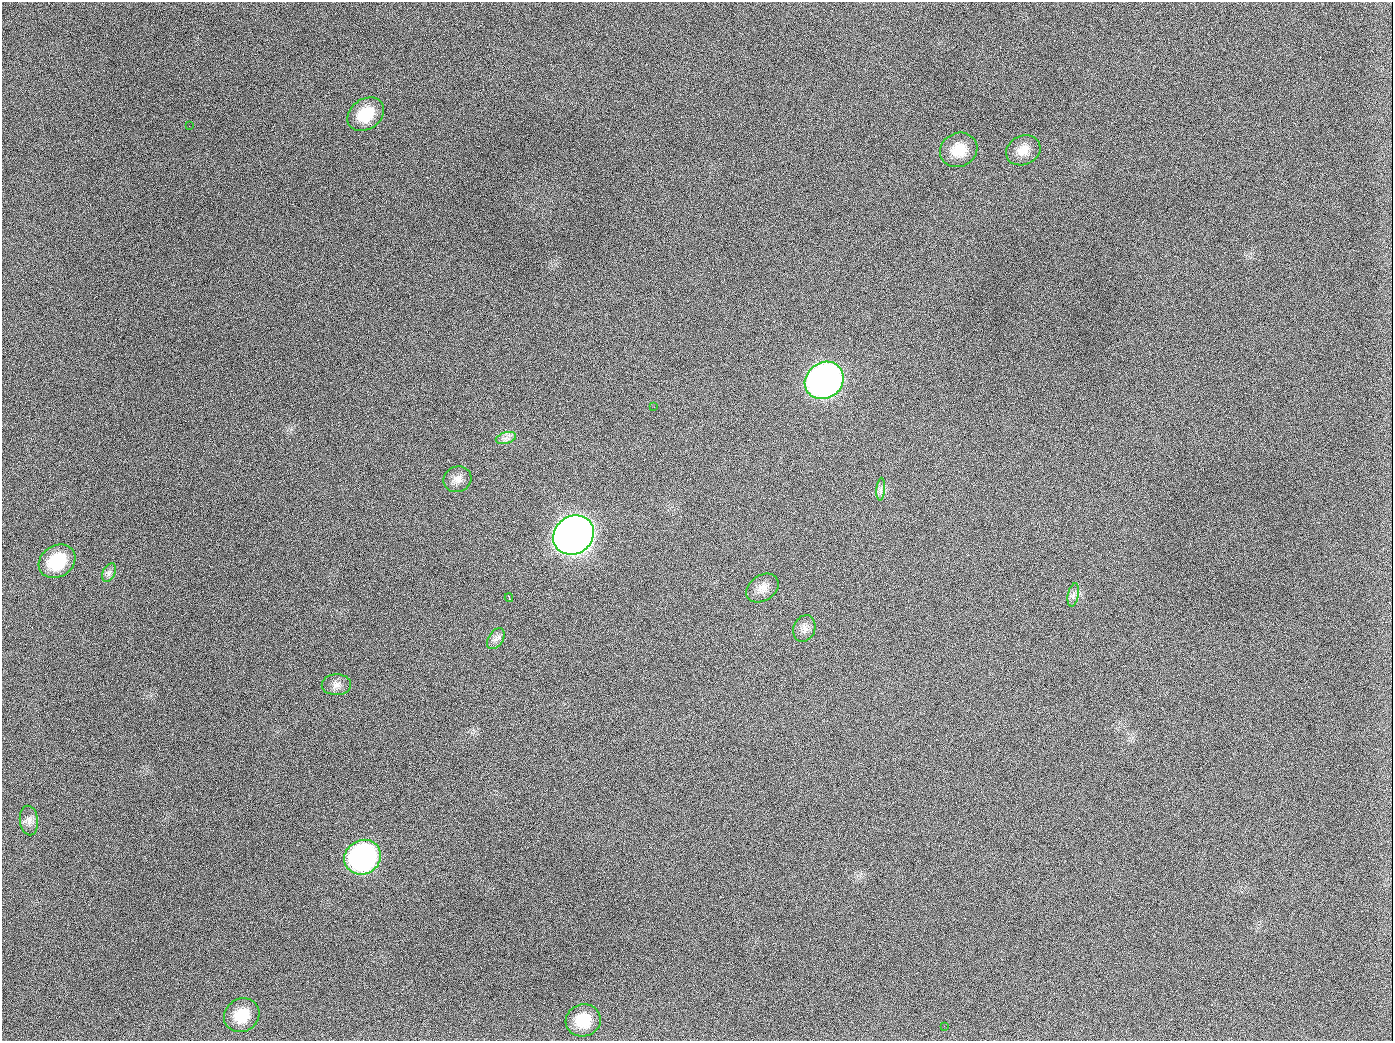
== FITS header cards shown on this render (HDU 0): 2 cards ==
NAXIS1  =                 1391
NAXIS2  =                 1039

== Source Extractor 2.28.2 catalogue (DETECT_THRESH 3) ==
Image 1391 x 1039 px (HDU 0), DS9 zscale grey, 1 PNG px = 1 image px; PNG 1395 x 1043 px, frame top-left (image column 1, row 1039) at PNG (2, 2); each listed source drawn as its Kron ellipse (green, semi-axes under 4 px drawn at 4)
Background 1400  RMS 67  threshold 200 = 3 sigma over >= 5 px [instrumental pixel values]
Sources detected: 23; all 23 listed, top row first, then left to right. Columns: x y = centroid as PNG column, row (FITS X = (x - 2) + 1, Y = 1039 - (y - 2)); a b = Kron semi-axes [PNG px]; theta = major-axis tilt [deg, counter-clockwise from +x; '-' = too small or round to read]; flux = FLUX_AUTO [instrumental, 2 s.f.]
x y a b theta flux
366 114 20 15 35 1.4e+05
189 126 2 2 - 5.9e+03
959 150 19 17 26 9.4e+04
1023 150 18 14 24 5.8e+04
824 380 20 18 36 2.5e+06
654 407 3 2 - 3.9e+03
506 438 10 6 14 2.0e+04
457 479 14 12 23 3.6e+04
881 489 11 4 85 1.6e+04
573 535 21 18 36 5.6e+06
57 561 19 15 32 1.9e+05
109 573 10 6 63 1.8e+04
762 588 18 12 34 4.4e+04
1073 595 12 5 78 1.9e+04
509 598 4 2 - 5.8e+03
804 628 14 10 70 3.0e+04
496 639 11 7 55 2.1e+04
336 685 15 10 2 3.2e+04
29 820 15 9 -84 2.9e+04
363 857 19 17 32 1.1e+06
242 1015 18 16 34 1.2e+05
583 1020 18 16 16 1.2e+05
944 1026 2 2 - 5.3e+03